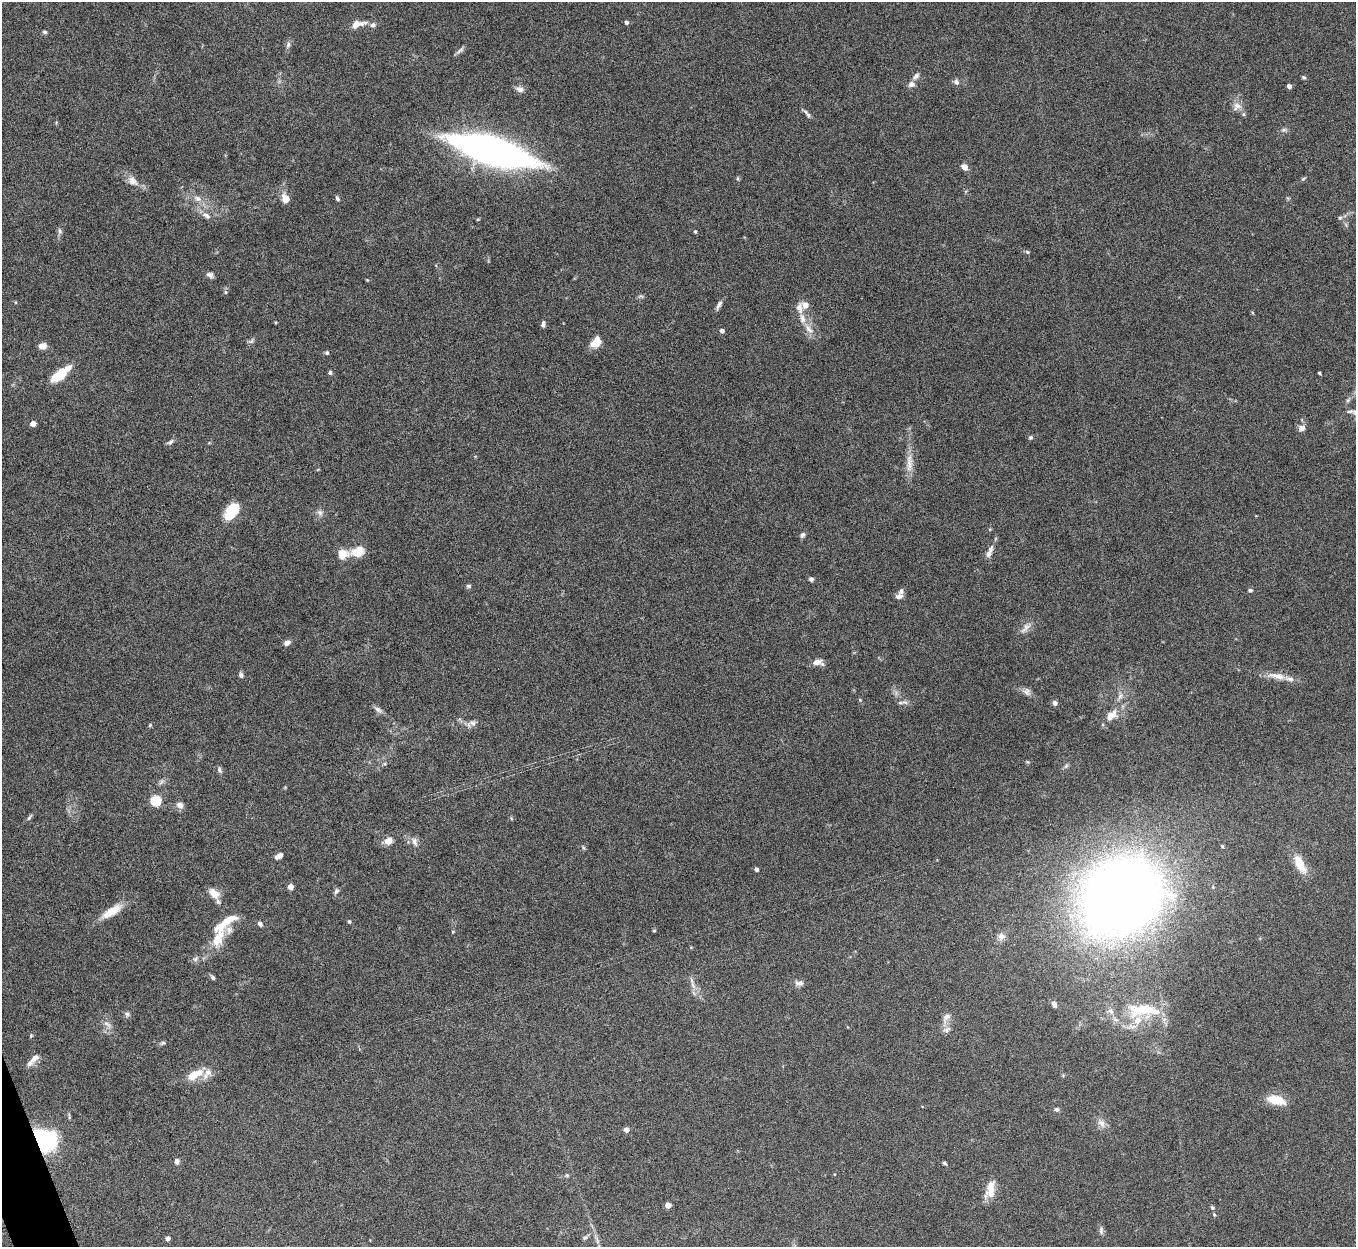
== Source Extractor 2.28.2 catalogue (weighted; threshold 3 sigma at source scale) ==
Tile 7 of 4 x 4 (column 3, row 2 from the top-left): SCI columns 2710-4063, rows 2641-3885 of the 5422 x 5406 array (HDU 1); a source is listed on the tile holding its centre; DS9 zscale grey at full resolution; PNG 1358 x 1249 px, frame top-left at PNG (2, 2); no overlay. Shown black and unused: <1% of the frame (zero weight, under 5 of 10 exposures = <1% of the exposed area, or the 3 px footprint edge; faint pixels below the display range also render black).
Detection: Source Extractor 2.28.2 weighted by HDU 2 'WHT'; one run over the whole footprint, this tile lists its part. Background 0.145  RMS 0.0057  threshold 0.0234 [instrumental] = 3 sigma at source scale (4.09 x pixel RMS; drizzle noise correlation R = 1.36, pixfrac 0.8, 0.05/0.05 arcsec/px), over >= 5 px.
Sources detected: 142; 1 inside a brighter object's white glare — not listed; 15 inside a brighter listed object's ellipse — not listed separately; the other 126 listed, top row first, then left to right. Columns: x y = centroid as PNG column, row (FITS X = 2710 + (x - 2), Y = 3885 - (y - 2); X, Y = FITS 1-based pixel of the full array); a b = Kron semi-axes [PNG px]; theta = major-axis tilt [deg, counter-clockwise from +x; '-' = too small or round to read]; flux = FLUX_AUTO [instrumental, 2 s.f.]
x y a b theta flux
626 22 4 4 - 1.4
358 24 20 8 13 5.1
44 32 6 4 -4 0.94
288 45 10 5 75 1.6
460 50 13 5 36 1.5
916 76 11 6 47 1.9
1303 77 6 4 -31 0.82
956 82 8 7 - 1.7
911 84 8 7 - 2.3
1289 86 4 4 - 2.8
520 89 11 7 -15 2.4
1237 106 13 10 37 3.6
807 113 15 4 -48 1.6
1244 114 6 5 - 0.92
1284 130 7 5 20 1.3
491 151 75 23 -16 250
964 166 6 5 - 3.7
737 178 6 4 90 0.67
1303 179 7 4 30 0.72
133 181 16 10 -40 4.5
197 198 12 7 -27 3.3
337 198 7 4 -62 0.96
285 199 10 8 -74 5.4
206 215 15 7 -25 3
1340 218 6 5 - 0.93
478 219 5 3 - 0.46
60 231 9 5 -84 1.5
695 231 4 3 - 0.72
1027 252 6 4 -22 0.76
210 275 9 6 -27 1.9
225 292 5 5 - 0.82
641 296 9 3 -11 0.81
719 305 12 5 61 1.9
805 305 6 6 - 4.2
799 308 16 8 -86 3.7
543 324 7 5 87 1.7
809 329 18 8 -49 4.6
722 331 5 4 - 2
251 341 8 6 39 1.3
596 342 15 9 51 6.1
42 346 8 6 9 3.9
327 353 5 5 - 0.91
330 372 6 5 - 0.96
1319 373 3 3 - 0.76
59 375 16 6 37 26
33 423 4 4 - 5
1302 428 9 8 - 2.4
1031 437 6 5 - 0.86
170 442 10 5 38 1.4
909 463 29 8 89 6.5
232 511 19 11 56 15
320 513 9 7 -57 1.9
802 535 8 6 64 1.3
358 552 16 11 19 8.5
989 554 10 7 58 3
811 579 5 5 - 1.4
469 586 5 5 - 1.1
1250 590 6 5 - 1.1
899 596 10 6 11 2
1026 628 19 7 48 3.5
287 643 8 6 28 2.4
818 662 15 8 -6 3.4
241 675 7 6 - 1.4
1277 676 27 8 -10 6.3
1027 692 12 8 -53 2.3
1120 696 10 6 68 2.2
860 700 5 4 - 0.57
900 703 10 5 -4 1.6
1055 703 5 5 - 1.9
378 710 13 6 -38 2
1112 715 16 12 63 5.6
473 723 10 8 -9 2.4
150 725 5 4 - 0.63
219 770 9 5 -70 1.2
156 801 5 5 - 38
180 805 9 7 -34 2.7
29 817 10 3 52 1
388 841 11 8 25 4.1
414 842 14 8 -67 2.9
1222 846 4 4 - 0.68
583 847 6 4 -72 0.66
279 856 8 5 27 3.2
1300 864 26 10 -63 10
756 869 4 4 - 1.8
290 887 4 4 - 5.4
336 891 8 6 60 1.3
214 893 13 8 -38 5.7
1121 895 70 59 38 640
112 911 28 9 32 9.7
349 921 4 4 - 0.99
260 924 6 5 - 1.6
654 930 4 4 - 0.62
453 932 5 3 - 0.47
1001 937 9 8 - 2.4
218 939 34 14 72 14
195 959 8 5 36 1.4
213 977 6 5 - 1.2
799 983 12 7 5 2.3
693 985 13 4 -65 2.5
1054 1004 7 5 -65 1.9
1145 1009 50 21 4 29
127 1014 8 6 -79 1.3
946 1017 16 8 54 3.7
107 1024 13 6 -32 2.2
947 1030 12 6 27 2.1
31 1035 4 4 - 0.58
163 1043 8 5 27 1
35 1058 15 8 42 3.2
195 1075 24 10 27 9.7
1276 1100 20 10 -13 11
1056 1109 6 5 - 1.4
69 1117 8 3 -86 0.73
1101 1123 13 9 -48 3.5
626 1130 4 4 - 3.7
44 1140 15 13 -18 90
177 1161 7 6 - 1.7
944 1163 5 4 - 0.8
567 1175 6 5 - 0.67
991 1192 19 12 54 6.7
668 1205 4 4 - 6.8
1212 1207 6 5 - 0.83
1214 1215 5 4 - 0.63
1101 1231 10 6 90 1.5
168 1238 4 4 - 3.2
585 1238 8 5 38 1.1
597 1240 13 4 -70 2.1
Overlapping masked pixels (flux is a lower limit): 1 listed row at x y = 44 1140